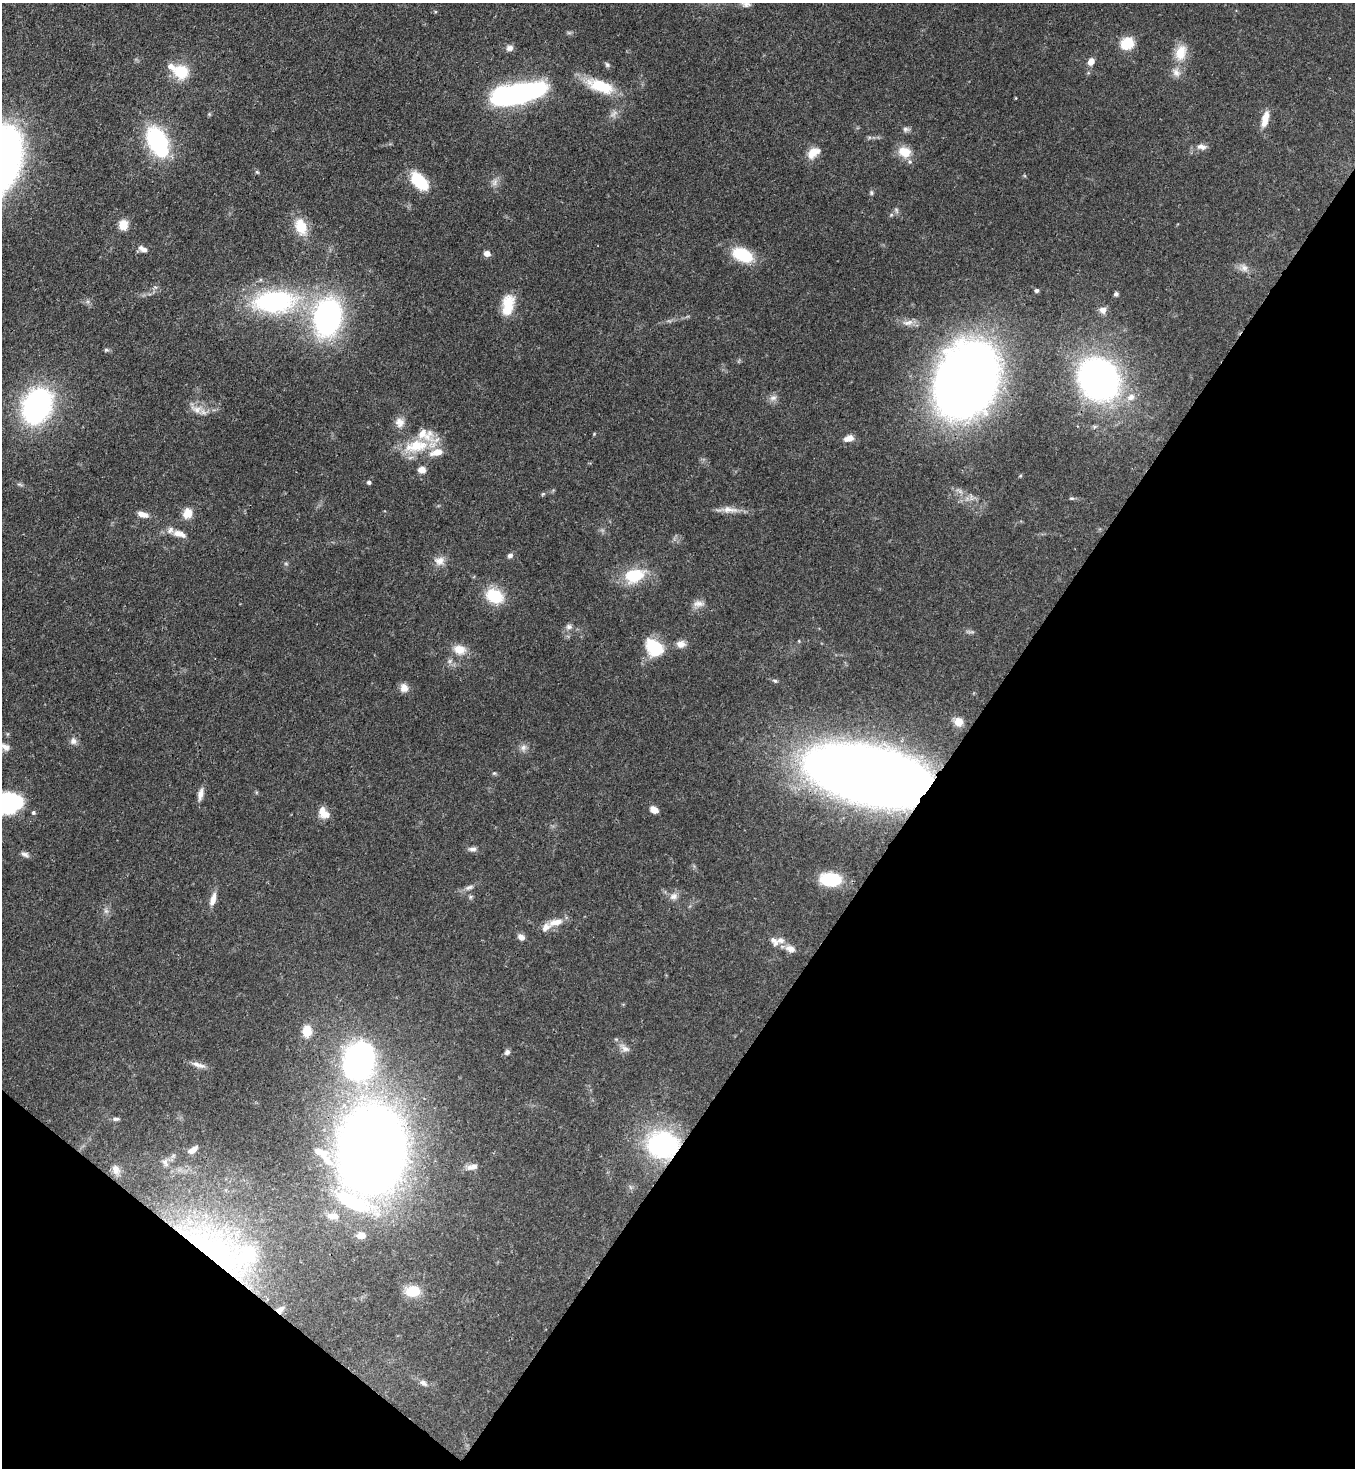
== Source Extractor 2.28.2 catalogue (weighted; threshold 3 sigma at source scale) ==
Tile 15 of 4 x 4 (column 3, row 4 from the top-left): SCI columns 2936-4288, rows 59-1524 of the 6014 x 5992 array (HDU 1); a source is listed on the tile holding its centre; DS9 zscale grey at full resolution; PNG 1357 x 1470 px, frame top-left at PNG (2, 3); no overlay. Shown black and unused: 34% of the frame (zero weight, under 3 of 4 exposures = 7% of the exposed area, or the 3 px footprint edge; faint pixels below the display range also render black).
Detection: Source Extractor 2.28.2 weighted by HDU 2 'WHT'; one run over the whole footprint, this tile lists its part. Background 0.0809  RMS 0.0037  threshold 0.0168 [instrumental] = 3 sigma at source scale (4.5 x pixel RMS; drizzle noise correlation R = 1.50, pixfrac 1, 0.05/0.05 arcsec/px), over >= 5 px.
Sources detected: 122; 2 inside a brighter object's white glare — not listed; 12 inside a brighter listed object's ellipse — not listed separately; the other 108 listed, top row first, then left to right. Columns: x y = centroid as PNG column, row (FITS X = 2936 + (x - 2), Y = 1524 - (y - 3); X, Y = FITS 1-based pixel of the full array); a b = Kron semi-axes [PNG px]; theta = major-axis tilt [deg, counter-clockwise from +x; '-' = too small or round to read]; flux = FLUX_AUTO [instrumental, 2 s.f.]
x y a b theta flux
747 4 13 8 5 1.9
569 33 7 4 -18 0.59
1127 43 14 12 32 9.1
509 48 9 7 21 1.6
1181 53 24 15 73 7.5
1091 61 7 6 - 3.1
607 65 8 5 -49 0.78
181 72 19 16 -23 11
600 86 36 14 -19 14
519 94 32 11 12 190
613 114 13 6 42 1.8
1265 119 21 8 75 4.7
906 129 9 6 -14 1.2
157 140 19 14 -61 46
1201 147 13 8 -7 2.1
904 152 16 13 -24 6.5
813 153 18 11 35 4.6
257 172 6 4 -44 0.53
419 181 22 12 -44 14
495 182 11 7 68 1.8
871 193 7 5 -87 0.69
896 210 9 5 -67 0.8
123 225 10 9 - 5.1
301 226 21 14 -69 8.8
143 249 12 7 -24 2.3
487 253 7 6 - 2.4
742 255 23 13 -24 15
1244 268 11 10 - 2.3
1037 290 4 4 - 1.1
1116 294 5 5 - 0.81
274 301 43 22 4 60
508 305 24 13 78 9.5
1103 310 9 8 - 2.1
327 317 41 28 79 80
908 323 16 7 15 2.5
106 350 7 5 11 0.63
1099 379 24 20 -52 200
966 380 53 40 61 410
1131 397 10 8 31 2.8
773 398 10 7 25 1.7
37 406 35 26 65 74
196 409 17 10 -19 3.8
400 422 13 12 - 3.1
594 434 5 4 - 0.36
849 438 12 7 14 3
416 446 38 17 11 15
422 470 9 7 -10 2.5
369 482 5 4 - 0.95
20 484 9 3 -21 0.62
543 494 6 5 - 0.53
1071 498 7 4 -5 0.63
729 510 24 8 -5 3.7
187 513 11 10 - 4.6
143 514 14 7 -17 2.8
180 534 19 8 -15 3.5
510 555 6 5 - 1.3
439 561 14 12 15 3.3
286 564 6 4 -19 0.49
634 576 27 18 16 14
494 596 17 13 -25 15
698 604 16 8 -2 2.4
569 627 8 8 - 1.3
681 644 10 9 - 2.8
653 645 25 16 -63 13
459 649 17 12 -12 5
775 681 7 4 -29 0.67
404 688 11 9 -65 2.6
958 722 9 8 - 6.4
73 741 10 8 -83 1.7
5 747 21 12 -10 3.7
523 748 10 7 66 1.6
494 773 6 4 19 0.53
869 775 77 36 -13 830
200 794 16 7 77 2.4
6 803 26 18 7 49
654 810 9 6 -34 2.7
33 812 5 5 - 0.71
326 814 12 8 21 3.1
472 849 11 6 1 1.4
25 854 11 6 -23 1.3
830 879 21 13 -4 20
469 887 13 6 25 1.5
673 896 11 9 14 2.2
470 897 6 5 - 0.66
213 899 18 7 74 3.2
106 911 7 5 -43 0.89
555 922 22 9 12 4.5
521 937 9 7 -30 1.7
774 942 15 9 -47 2.7
790 949 12 8 -20 3
307 1031 13 10 -89 5.9
625 1048 15 8 -34 2.3
507 1052 8 6 52 1.1
359 1060 26 20 66 140
198 1065 21 6 -19 2.5
116 1119 10 5 4 0.93
663 1145 28 22 -2 58
193 1150 12 6 37 2.4
372 1150 53 40 84 640
327 1160 26 9 -43 5.5
165 1163 12 7 -58 1.7
472 1167 15 8 14 2.5
116 1170 14 9 -83 2.3
353 1202 57 21 -23 30
361 1235 10 8 0 3.1
214 1250 101 49 -39 110
413 1291 16 12 2 7.8
423 1383 12 7 -36 1.6
Overlapping masked pixels (flux is a lower limit): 4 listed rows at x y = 966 380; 869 775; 663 1145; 214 1250
Isophote crosses this tile's border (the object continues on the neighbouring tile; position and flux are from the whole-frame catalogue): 3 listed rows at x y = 747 4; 5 747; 6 803